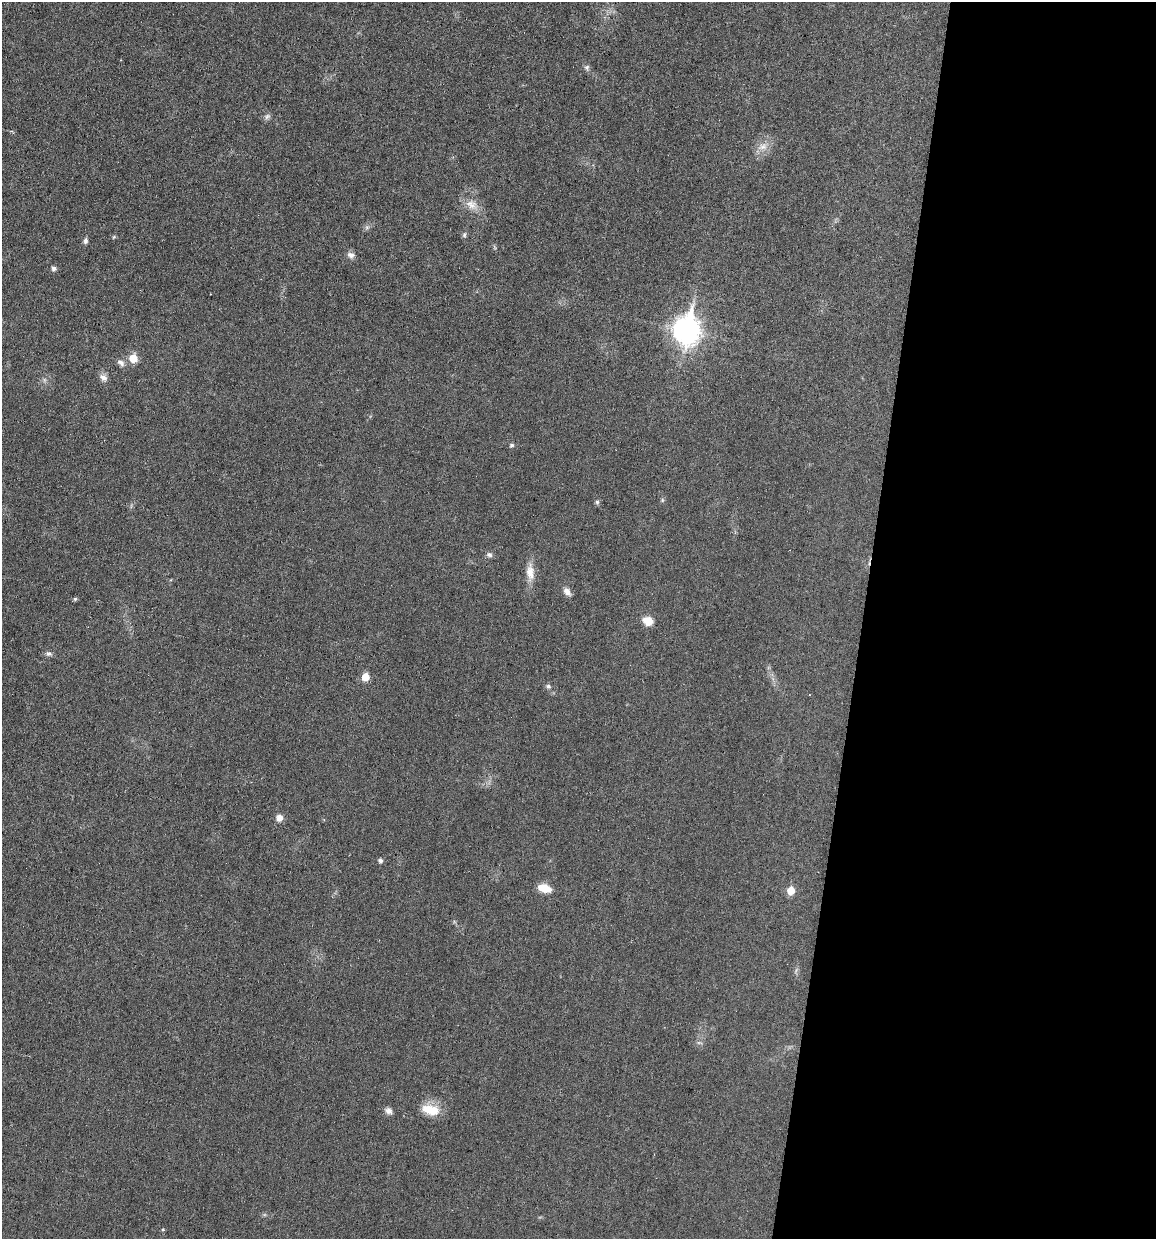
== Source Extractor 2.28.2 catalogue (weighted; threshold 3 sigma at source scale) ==
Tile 12 of 4 x 4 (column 4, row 3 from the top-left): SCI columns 3577-4730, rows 1239-2475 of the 4970 x 4950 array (HDU 1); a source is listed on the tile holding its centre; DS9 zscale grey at full resolution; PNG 1158 x 1241 px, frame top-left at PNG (2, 2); no overlay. Shown black and unused: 25% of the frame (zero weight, under 3 of 6 exposures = <1% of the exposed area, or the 3 px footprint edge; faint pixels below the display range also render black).
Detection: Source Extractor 2.28.2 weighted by HDU 2 'WHT'; one run over the whole footprint, this tile lists its part. Background 0.0336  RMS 0.004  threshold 0.0165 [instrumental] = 3 sigma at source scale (4.09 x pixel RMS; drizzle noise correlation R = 1.36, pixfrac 0.8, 0.05/0.05 arcsec/px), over >= 5 px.
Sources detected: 34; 1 too faint to see at this stretch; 1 cosmic-ray / hot-pixel residue — not listed; the other 32 listed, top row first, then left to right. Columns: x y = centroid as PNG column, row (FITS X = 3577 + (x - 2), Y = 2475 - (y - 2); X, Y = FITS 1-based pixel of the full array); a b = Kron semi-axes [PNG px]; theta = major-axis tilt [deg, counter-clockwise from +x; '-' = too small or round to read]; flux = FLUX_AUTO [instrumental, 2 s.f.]
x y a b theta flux
587 67 7 7 - 0.91
267 116 9 6 48 1.1
763 147 14 10 18 3.4
471 204 18 12 -30 4.4
367 227 6 5 - 0.82
464 235 8 5 72 0.77
114 237 5 4 - 0.46
86 241 8 6 79 0.98
351 255 10 8 -20 1.6
54 268 5 5 - 1.2
687 330 12 9 82 340
133 358 6 5 - 9.3
121 363 12 7 -39 1.6
103 378 12 8 -32 1.8
512 445 5 5 - 0.8
662 500 6 4 -72 0.5
597 502 6 6 - 0.68
489 555 8 7 - 1.1
530 572 25 10 -88 4.8
567 592 12 7 -52 2
75 599 5 5 - 0.57
648 621 9 7 -24 5.9
49 654 8 7 - 1.1
365 677 5 5 - 6.7
548 686 7 6 - 0.87
279 818 8 7 - 2.4
380 861 5 5 - 1.1
544 888 12 7 -16 6.8
791 891 6 5 - 7.3
431 1110 23 12 -12 7.8
388 1111 10 8 -33 1.6
163 1229 4 4 - 0.43